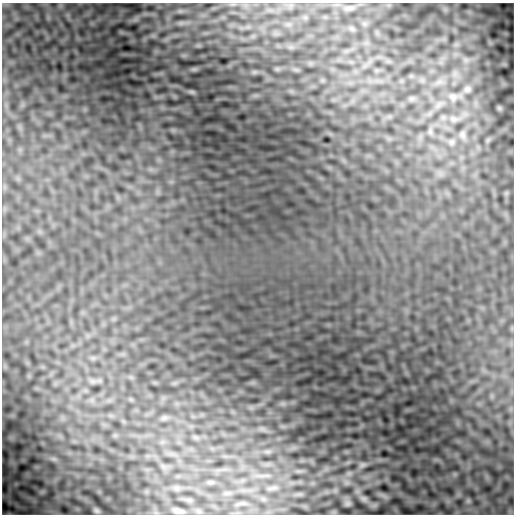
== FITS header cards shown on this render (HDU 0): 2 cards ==
NAXIS1  =                  512
NAXIS2  =                  512

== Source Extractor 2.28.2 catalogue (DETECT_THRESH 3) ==
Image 512 x 512 px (HDU 0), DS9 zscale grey, 1 PNG px = 1 image px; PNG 516 x 516 px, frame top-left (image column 1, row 512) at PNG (2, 3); no overlay
Background 0.00276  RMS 0.0074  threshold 0.0221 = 3 sigma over >= 5 px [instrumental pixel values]
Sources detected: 29; all 29 listed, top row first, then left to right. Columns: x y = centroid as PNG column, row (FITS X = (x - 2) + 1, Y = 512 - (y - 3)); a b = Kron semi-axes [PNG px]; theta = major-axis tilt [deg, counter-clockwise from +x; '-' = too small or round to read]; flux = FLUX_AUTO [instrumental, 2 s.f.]
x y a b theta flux
349 8 18 8 9 3.4
352 29 10 7 -28 1.4
466 60 9 7 -15 2
194 69 7 4 18 0.93
254 72 8 5 11 0.91
411 76 6 6 - 0.95
439 82 17 9 15 5.1
467 89 10 8 14 2
192 92 9 5 -13 0.94
454 97 20 12 6 6.2
412 99 10 8 15 1.7
439 104 19 8 36 5.4
454 119 14 10 -9 3.9
430 132 11 6 -83 1.7
462 135 10 8 -73 1.9
451 142 9 8 - 1.9
93 358 8 7 - 1.4
92 381 12 8 -12 2.3
283 404 7 4 -18 1.1
164 418 11 6 13 1.4
262 429 7 4 18 1.2
268 452 10 5 0 1.4
54 459 10 5 -26 1.5
363 465 10 6 17 1.1
210 482 10 5 0 1.2
364 499 9 6 -18 1.1
468 501 6 6 - 0.87
96 511 7 5 -25 1.1
178 511 10 4 -12 2